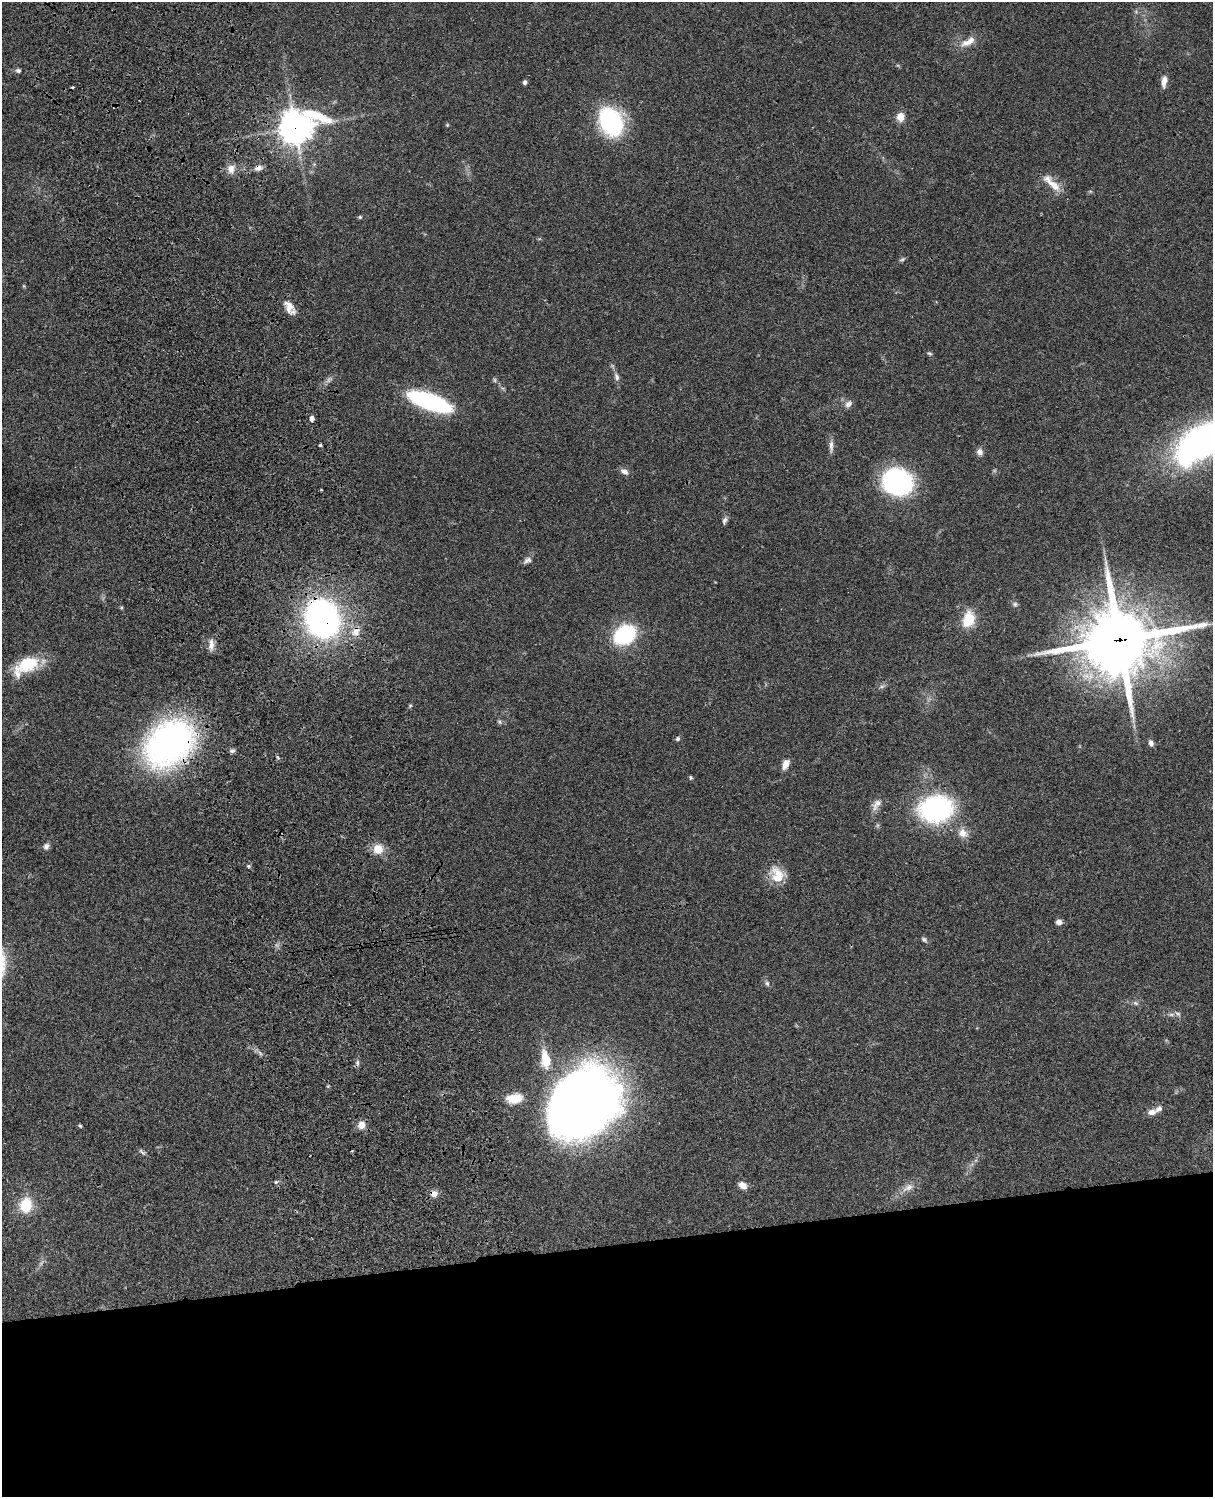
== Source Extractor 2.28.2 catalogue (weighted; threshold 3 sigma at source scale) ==
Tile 11 of 4 x 3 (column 3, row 3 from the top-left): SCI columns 2544-3754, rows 277-1771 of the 5085 x 4925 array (HDU 1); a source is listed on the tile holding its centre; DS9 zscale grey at full resolution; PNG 1215 x 1499 px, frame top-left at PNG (2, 2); no overlay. Shown black and unused: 17% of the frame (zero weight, under 3 of 4 exposures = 6% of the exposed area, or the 3 px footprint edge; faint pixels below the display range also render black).
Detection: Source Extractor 2.28.2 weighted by HDU 2 'WHT'; one run over the whole footprint, this tile lists its part. Background 0.0895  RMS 0.0062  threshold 0.0278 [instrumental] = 3 sigma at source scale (4.5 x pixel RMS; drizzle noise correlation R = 1.50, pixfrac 1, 0.05/0.05 arcsec/px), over >= 5 px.
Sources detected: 73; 2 too faint to see at this stretch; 1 inside a brighter object's white glare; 1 cosmic-ray / hot-pixel residue — not listed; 2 inside a brighter listed object's ellipse — not listed separately; the other 67 listed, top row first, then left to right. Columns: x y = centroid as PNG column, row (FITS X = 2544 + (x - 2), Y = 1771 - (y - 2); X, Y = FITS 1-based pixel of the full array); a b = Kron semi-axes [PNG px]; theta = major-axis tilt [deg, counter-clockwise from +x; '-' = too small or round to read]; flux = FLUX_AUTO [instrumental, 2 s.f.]
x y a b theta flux
968 42 23 8 29 7
18 71 7 5 -14 1.5
1164 81 14 6 83 4.1
525 82 5 5 - 1.3
900 117 10 8 79 5.6
611 122 22 15 -64 96
447 125 5 4 - 0.61
296 127 15 12 27 900
258 168 10 7 7 3.2
231 169 13 10 -86 4.9
1052 183 30 9 -44 8.8
360 217 5 5 - 0.84
902 259 8 4 23 1.1
289 306 17 10 -64 6.3
929 353 7 4 -8 0.88
617 377 11 6 -70 2.4
430 401 39 13 -20 85
848 404 11 8 42 2.8
312 418 5 4 - 3
1202 441 63 32 29 190
320 445 3 3 - 0.94
831 446 18 5 90 3
980 452 8 7 - 3
624 471 10 7 -30 3
897 482 24 20 -21 110
724 521 10 6 73 1.9
527 560 12 7 30 2.4
1015 604 7 6 - 1.3
322 619 35 28 -65 200
968 619 19 14 73 14
356 632 13 10 65 6.2
624 635 15 11 35 76
1119 640 25 22 9 4400
211 645 16 7 -89 3.9
27 664 31 17 23 23
410 706 6 3 20 0.71
499 722 7 5 -68 1.1
678 739 5 5 - 1.5
1151 743 7 6 - 2.4
170 744 38 28 37 280
232 751 7 6 - 1.4
786 764 12 7 66 4.3
691 777 5 4 - 0.84
876 804 18 9 56 4.5
936 809 23 18 8 140
963 833 14 11 -25 5.6
46 846 8 7 - 2.3
378 849 14 13 - 7.8
248 866 5 4 - 0.89
777 875 23 15 -76 12
1059 922 6 5 - 3.1
924 939 8 5 -40 1.3
767 983 7 5 -87 1.2
1178 1014 8 5 -29 1.7
545 1060 32 14 -82 16
357 1063 9 4 90 1.5
514 1098 21 12 8 11
583 1105 67 53 42 650
1152 1112 11 8 14 3.3
361 1125 9 9 - 5.1
80 1126 4 4 - 0.9
142 1152 12 4 -45 1.4
276 1182 6 5 - 0.96
743 1185 10 7 -24 4.3
908 1188 18 8 27 5.3
434 1194 10 8 7 3.6
26 1205 16 13 78 17
Overlapping masked pixels (flux is a lower limit): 7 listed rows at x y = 296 127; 258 168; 322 619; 356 632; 1119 640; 170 744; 434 1194
Isophote crosses this tile's border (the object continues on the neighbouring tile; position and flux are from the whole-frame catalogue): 1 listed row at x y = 1202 441